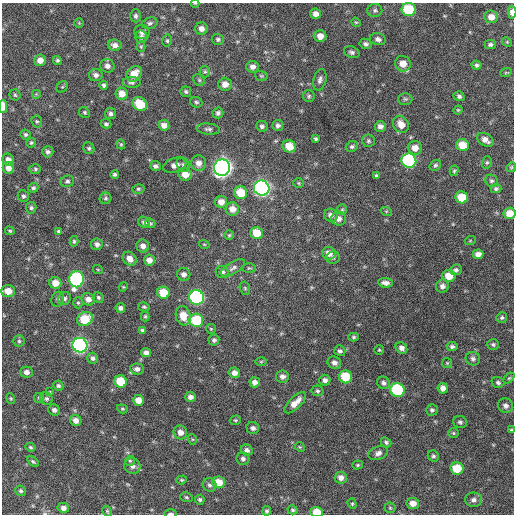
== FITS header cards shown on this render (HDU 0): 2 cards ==
NAXIS1  =                  512 / Axis length
NAXIS2  =                  512 / Axis length

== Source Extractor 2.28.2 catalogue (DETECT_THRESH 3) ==
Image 512 x 512 px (HDU 0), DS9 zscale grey, 1 PNG px = 1 image px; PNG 516 x 516 px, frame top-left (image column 1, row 512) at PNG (2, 3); each listed source drawn as its Kron ellipse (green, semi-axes under 4 px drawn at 4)
Background 595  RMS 18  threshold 53.6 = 3 sigma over >= 5 px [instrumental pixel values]
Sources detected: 233; all 233 listed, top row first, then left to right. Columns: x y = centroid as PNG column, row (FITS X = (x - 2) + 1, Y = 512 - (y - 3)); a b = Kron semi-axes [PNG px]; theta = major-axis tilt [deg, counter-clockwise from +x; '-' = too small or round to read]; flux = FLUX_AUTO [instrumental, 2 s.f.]
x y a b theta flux
195 3 4 3 - 910
409 9 7 6 - 57000
375 10 7 6 - 3000
512 12 6 4 -87 8000
316 14 5 5 - 6800
136 16 6 5 - 3000
491 17 7 6 - 11000
356 22 5 4 - 1400
79 23 5 4 - 1200
150 23 8 5 15 2700
201 29 6 6 - 6500
142 32 8 7 - 4200
320 36 6 6 - 8900
141 37 6 6 - 3500
218 39 6 5 - 2600
378 39 8 6 -13 4400
167 41 6 4 77 1900
507 42 5 4 - 1300
365 44 6 5 - 3000
490 44 5 4 - 2500
115 45 7 5 -7 5800
141 47 5 4 - 1400
352 52 8 5 -22 3100
40 60 6 5 - 9100
57 60 5 4 - 2200
403 64 8 7 - 14000
476 65 5 4 - 2500
107 66 7 6 - 5200
252 67 6 6 - 5500
205 72 6 5 - 2100
506 72 6 3 19 1200
134 74 8 7 - 17000
96 75 7 6 - 4300
261 76 6 5 - 1700
199 80 6 5 - 1900
320 80 11 6 76 4200
132 82 9 5 -1 3000
225 84 7 6 - 8100
104 85 4 3 - 2300
62 87 6 5 - 1300
186 92 5 5 - 2300
36 94 5 5 - 1600
122 94 6 6 - 12000
15 95 5 5 - 1700
309 96 6 6 - 2100
459 96 5 5 - 2800
405 99 7 5 -2 2500
196 102 6 5 - 2300
140 104 8 6 -35 31000
3 106 6 3 89 15000
458 110 5 4 - 1300
84 112 6 5 - 1800
218 113 5 5 - 3300
111 114 5 5 - 3100
37 121 6 5 - 1900
106 124 5 4 - 2200
401 124 9 7 -55 13000
164 125 5 5 - 6600
278 125 5 5 - 3300
262 126 6 5 - 3300
380 126 5 5 - 5100
208 129 12 5 -6 3500
25 134 5 4 - 2300
315 139 4 3 - 1800
485 140 9 6 -32 7300
368 141 6 6 - 2400
31 143 5 4 - 1800
121 144 5 4 - 1400
462 145 6 6 - 19000
289 146 7 6 - 20000
352 146 6 5 - 2400
89 148 6 5 - 2100
415 148 7 6 - 10000
48 152 5 5 - 3400
8 160 6 5 - 5800
409 161 7 7 - 190000
487 162 6 5 - 1800
199 163 8 7 - 7400
175 165 12 7 17 7100
183 165 7 6 - 3200
435 165 6 5 - 2300
155 166 5 5 - 3200
511 167 5 4 - 1500
8 168 6 5 - 7500
222 168 8 8 - 700000
35 169 6 5 - 1900
454 171 5 4 - 1600
115 174 4 4 - 2300
185 174 7 6 - 13000
376 176 4 4 - 2100
67 181 7 5 24 2700
491 181 6 6 - 2300
298 183 5 5 - 1500
33 188 5 4 - 2300
262 188 8 7 - 410000
138 189 6 4 13 2000
496 189 5 4 - 2600
241 193 6 6 - 27000
23 196 6 5 - 2700
462 197 6 6 - 26000
106 198 6 6 - 2400
221 202 6 6 - 8700
31 208 6 5 - 2500
232 209 6 6 - 8900
342 210 5 5 - 1600
386 211 6 3 -18 1300
510 213 6 5 - 16000
331 215 7 6 - 5600
339 219 7 7 - 5600
144 222 6 5 - 3600
150 223 5 4 - 1800
10 231 5 3 - 1500
59 231 4 4 - 2100
257 233 6 6 - 23000
229 235 5 5 - 1700
74 241 5 4 - 1900
470 241 5 3 - 1000
97 244 6 6 - 4000
204 244 5 3 - 1100
143 246 6 6 - 6600
329 253 7 6 - 8900
478 254 5 4 - 7600
333 258 7 6 - 2400
130 259 7 6 - 8500
149 260 5 5 - 7400
233 268 13 6 32 4600
249 268 7 5 0 1700
98 270 5 3 - 1000
456 270 6 5 - 2900
222 272 6 6 - 3600
184 274 6 6 - 4700
449 276 6 6 - 17000
77 279 8 7 - 190000
55 283 6 5 - 12000
386 283 7 4 -7 5500
442 286 6 6 - 5200
123 287 5 3 - 1100
245 288 7 5 -69 2100
8 291 7 5 -1 14000
163 293 6 6 - 25000
98 297 5 5 - 2100
197 297 7 7 - 250000
64 298 7 6 - 3100
58 299 7 6 - 2500
88 299 7 6 - 6800
78 303 5 4 - 1700
144 307 6 4 -11 2000
120 308 5 5 - 3600
145 316 5 4 - 1800
183 316 10 7 -74 16000
502 317 5 5 - 2300
85 319 8 6 30 34000
196 320 7 6 - 59000
211 329 5 4 - 1300
143 330 4 4 - 2300
354 337 5 4 - 1900
214 340 5 5 - 2700
19 341 5 5 - 2100
493 344 6 5 - 2200
80 345 7 7 - 340000
452 346 5 4 - 2700
401 348 6 5 - 5200
379 350 5 5 - 1500
340 351 5 5 - 2800
146 353 5 4 - 5100
93 358 5 5 - 3200
473 359 7 6 - 3500
261 362 6 4 1 1400
334 363 7 6 - 5000
447 363 5 5 - 1500
137 369 7 5 -6 4600
26 372 6 5 - 5100
234 373 5 5 - 6200
282 376 6 6 - 5200
345 377 6 6 - 41000
509 378 6 4 44 1500
325 380 5 5 - 4300
120 381 6 6 - 32000
255 382 5 5 - 5900
498 382 6 5 - 2800
383 383 6 6 - 3400
58 386 5 4 - 2200
443 388 5 5 - 6800
397 390 7 6 - 120000
317 391 6 5 - 2200
49 392 4 3 - 1000
190 397 5 5 - 4700
11 398 5 4 - 1400
39 398 5 5 - 1700
46 399 6 6 - 2700
138 400 5 5 - 11000
295 403 14 6 44 13000
505 406 8 7 - 5400
122 409 5 4 - 1500
54 410 6 5 - 4100
432 410 6 5 - 2900
235 420 6 4 18 1700
76 421 6 5 - 6600
460 422 7 6 - 2700
253 428 6 6 - 3900
511 430 4 3 - 1300
180 432 7 6 - 7300
453 433 5 4 - 1600
192 439 5 3 - 1300
386 442 6 4 -44 2500
30 447 5 4 - 1900
300 447 5 4 - 1300
247 450 6 5 - 4300
378 453 10 6 24 4800
433 456 6 5 - 2300
243 459 6 6 - 3600
130 461 5 4 - 1600
33 462 7 4 -36 2000
358 465 5 4 - 1700
132 466 8 7 - 5300
457 468 6 6 - 32000
341 478 6 6 - 7000
182 480 5 4 - 1500
218 482 6 6 - 21000
210 485 7 6 - 3600
21 491 5 5 - 2200
186 497 6 4 -16 1700
200 500 5 4 - 2200
473 500 8 7 - 4700
413 503 6 5 - 9200
352 504 5 4 - 1500
63 508 6 5 - 5200
390 508 5 5 - 1600
293 510 5 4 - 2200
107 511 6 4 -62 1600
267 511 5 4 - 2500
317 512 6 5 - 19000
170 513 6 3 0 2300
At the frame edge (FLAGS 8, measured only in part): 9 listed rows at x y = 195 3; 512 12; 3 106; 510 213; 8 291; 511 430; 63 508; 317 512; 170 513